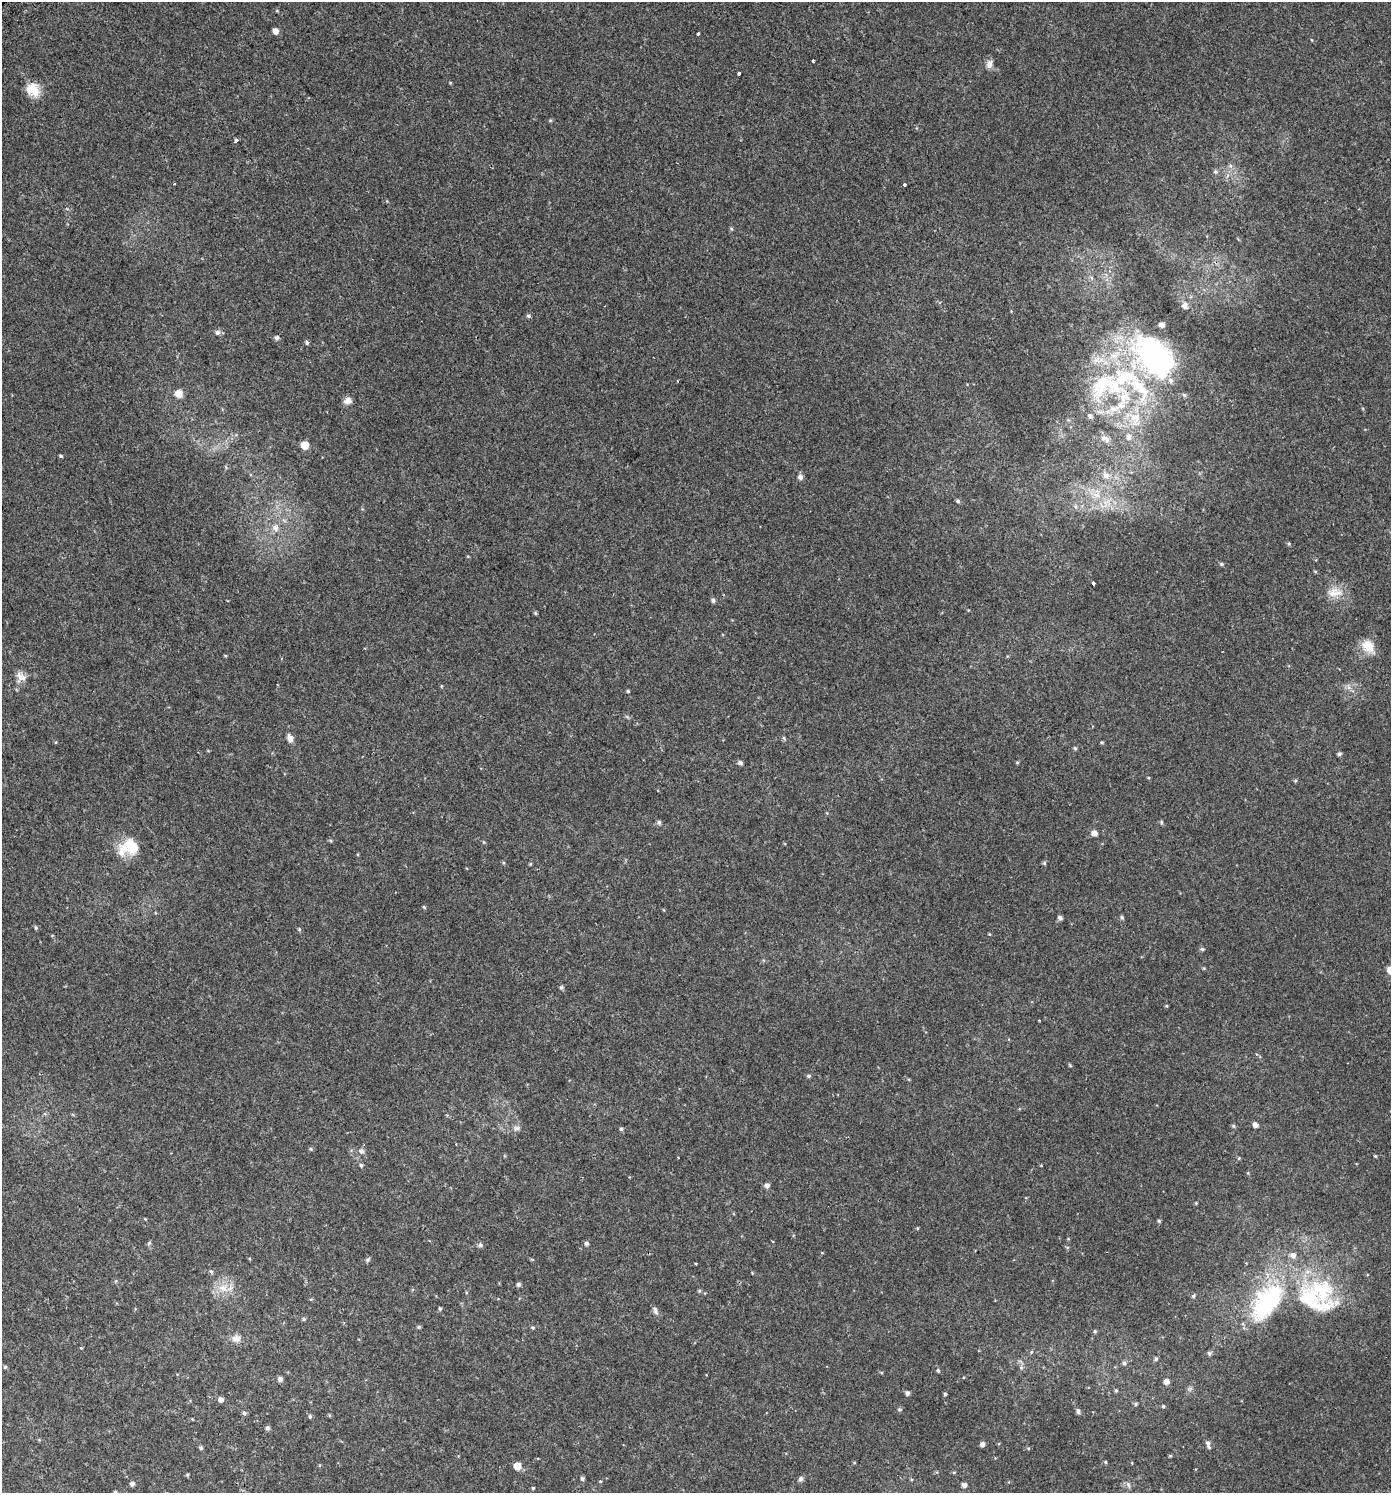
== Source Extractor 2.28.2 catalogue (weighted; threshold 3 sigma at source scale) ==
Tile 11 of 4 x 4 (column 3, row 3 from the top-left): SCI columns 3039-4427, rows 1551-3041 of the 6014 x 6073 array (HDU 1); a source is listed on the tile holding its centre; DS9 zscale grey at full resolution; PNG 1393 x 1495 px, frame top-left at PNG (2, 2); no overlay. Shown black and unused: <1% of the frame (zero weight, under 2 of 3 exposures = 3% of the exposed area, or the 3 px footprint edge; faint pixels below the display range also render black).
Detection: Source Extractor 2.28.2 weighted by HDU 2 'WHT'; one run over the whole footprint, this tile lists its part. Background 0.00247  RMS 0.0043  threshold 0.0193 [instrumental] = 3 sigma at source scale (4.5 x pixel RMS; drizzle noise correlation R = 1.50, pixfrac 1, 0.0396/0.0396 arcsec/px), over >= 5 px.
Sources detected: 160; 2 inside a brighter object's white glare — not listed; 16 inside a brighter listed object's ellipse — not listed separately; the other 142 listed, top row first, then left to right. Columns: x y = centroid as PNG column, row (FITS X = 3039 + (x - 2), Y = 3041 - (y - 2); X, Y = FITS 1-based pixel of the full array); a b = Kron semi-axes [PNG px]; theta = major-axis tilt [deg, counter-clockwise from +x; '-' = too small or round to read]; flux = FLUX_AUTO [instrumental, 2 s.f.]
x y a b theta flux
275 31 5 5 - 2.9
698 34 3 3 - 2.3
1312 40 5 3 - 0.29
813 61 3 3 - 1.6
989 64 12 8 74 2
738 74 3 3 - 1.3
450 83 4 3 - 0.32
33 90 17 15 -47 6.5
550 120 5 3 - 0.4
236 141 3 3 - 3.4
1215 172 6 6 - 0.89
174 184 3 2 - 0.29
904 185 3 3 - 1.5
731 228 5 4 - 0.53
1184 306 9 7 64 1.7
528 316 5 4 - 0.67
218 332 6 5 - 1.3
277 338 5 5 - 1
307 343 6 4 -77 0.76
1155 356 53 40 -42 77
1103 384 60 33 51 46
179 393 6 6 - 6.1
348 401 10 8 19 2.1
1135 418 22 16 88 11
1104 438 9 7 1 1.8
305 445 5 5 - 7.5
61 456 4 3 - 0.55
1106 475 10 8 -56 2.6
800 477 6 6 - 1.5
1096 495 12 7 -12 3.2
958 501 5 5 - 0.7
1076 507 6 4 -89 0.69
275 528 12 9 -70 2.9
1289 544 5 4 - 0.52
1222 564 5 4 - 0.66
1315 571 5 3 - 0.41
1094 584 4 3 - 3.4
1333 593 18 15 35 5.6
713 600 5 5 - 1.1
535 613 5 4 - 0.49
1368 646 18 12 -50 6.3
225 656 5 3 - 0.36
21 677 14 12 -49 3.1
628 691 4 3 - 0.53
627 717 7 4 -19 0.6
290 738 10 7 -70 2.1
784 738 6 4 -71 0.53
1102 742 5 4 - 0.45
1075 748 4 4 - 0.68
1339 754 5 4 - 0.85
1017 762 5 3 - 0.41
740 763 6 6 - 0.98
1295 781 5 5 - 0.47
659 822 6 5 - 0.96
1161 822 5 5 - 0.55
1094 833 6 5 - 2.5
132 847 21 19 26 13
1044 863 5 5 - 0.58
424 907 4 4 - 0.48
1122 917 5 5 - 0.74
1060 918 5 4 - 1.2
36 927 6 5 - 0.61
299 930 6 4 -69 0.56
989 934 5 3 - 0.32
1202 949 6 4 -15 0.68
1204 968 4 3 - 0.35
561 987 5 5 - 0.77
1166 1006 4 3 - 0.4
1039 1020 3 2 - 0.32
1070 1065 6 4 -46 0.43
809 1076 6 4 -14 0.7
1255 1125 5 4 - 1.9
1233 1126 6 5 - 0.6
516 1128 8 7 - 1.4
621 1129 5 4 - 0.78
311 1149 5 4 - 0.54
361 1151 7 6 - 1.5
1375 1156 4 3 - 0.44
678 1157 3 2 - 0.5
1239 1158 5 4 - 0.45
361 1165 5 4 - 0.66
767 1185 6 5 - 1.5
1196 1203 4 4 - 0.4
145 1219 4 4 - 0.32
1159 1221 5 4 - 0.59
149 1243 7 4 45 0.57
586 1243 5 5 - 0.95
480 1245 6 5 - 1.1
367 1260 7 5 44 0.81
211 1271 6 4 -48 0.67
116 1281 5 4 - 0.43
518 1284 5 5 - 0.94
223 1288 16 9 -28 4.8
699 1291 5 4 - 0.46
1193 1296 5 4 - 0.64
1312 1301 79 35 -24 43
1269 1303 67 31 51 48
440 1309 5 4 - 0.56
655 1310 12 6 -70 1.4
304 1319 6 4 0 0.61
419 1327 5 4 - 0.59
533 1328 6 4 -1 0.6
1095 1331 5 4 - 0.57
236 1339 11 9 -1 2.7
1031 1352 5 3 - 0.44
1209 1353 6 5 - 0.75
1156 1359 5 4 - 0.65
1124 1363 6 5 - 0.83
5 1367 5 4 - 0.52
1021 1367 6 5 - 0.91
938 1371 5 4 - 0.63
881 1372 5 3 - 0.38
280 1379 5 5 - 1.6
1166 1382 5 5 - 2.4
1116 1390 5 4 - 0.52
907 1393 5 4 - 1.2
945 1394 4 4 - 0.46
220 1399 5 5 - 1.9
1136 1404 5 4 - 0.59
1163 1406 4 4 - 0.5
899 1410 5 5 - 0.73
1078 1412 7 4 -75 0.95
244 1413 5 5 - 0.83
310 1416 5 4 - 0.69
267 1428 6 5 - 1
1208 1443 8 5 -86 1.2
982 1444 4 4 - 1.6
201 1448 5 5 - 0.69
1170 1456 5 3 - 0.37
537 1458 3 2 - 0.4
1105 1462 4 4 - 0.46
517 1466 5 5 - 7.9
954 1472 5 3 - 0.43
187 1475 5 4 - 0.43
582 1478 6 4 -88 0.82
801 1479 6 5 - 1.3
600 1481 4 4 - 0.39
132 1484 5 5 - 1.3
1128 1484 8 4 -59 0.89
964 1485 5 4 - 1.8
533 1488 4 4 - 0.43
115 1492 4 3 - 0.42
Isophote crosses this tile's border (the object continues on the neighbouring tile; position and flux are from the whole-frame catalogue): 1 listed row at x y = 115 1492